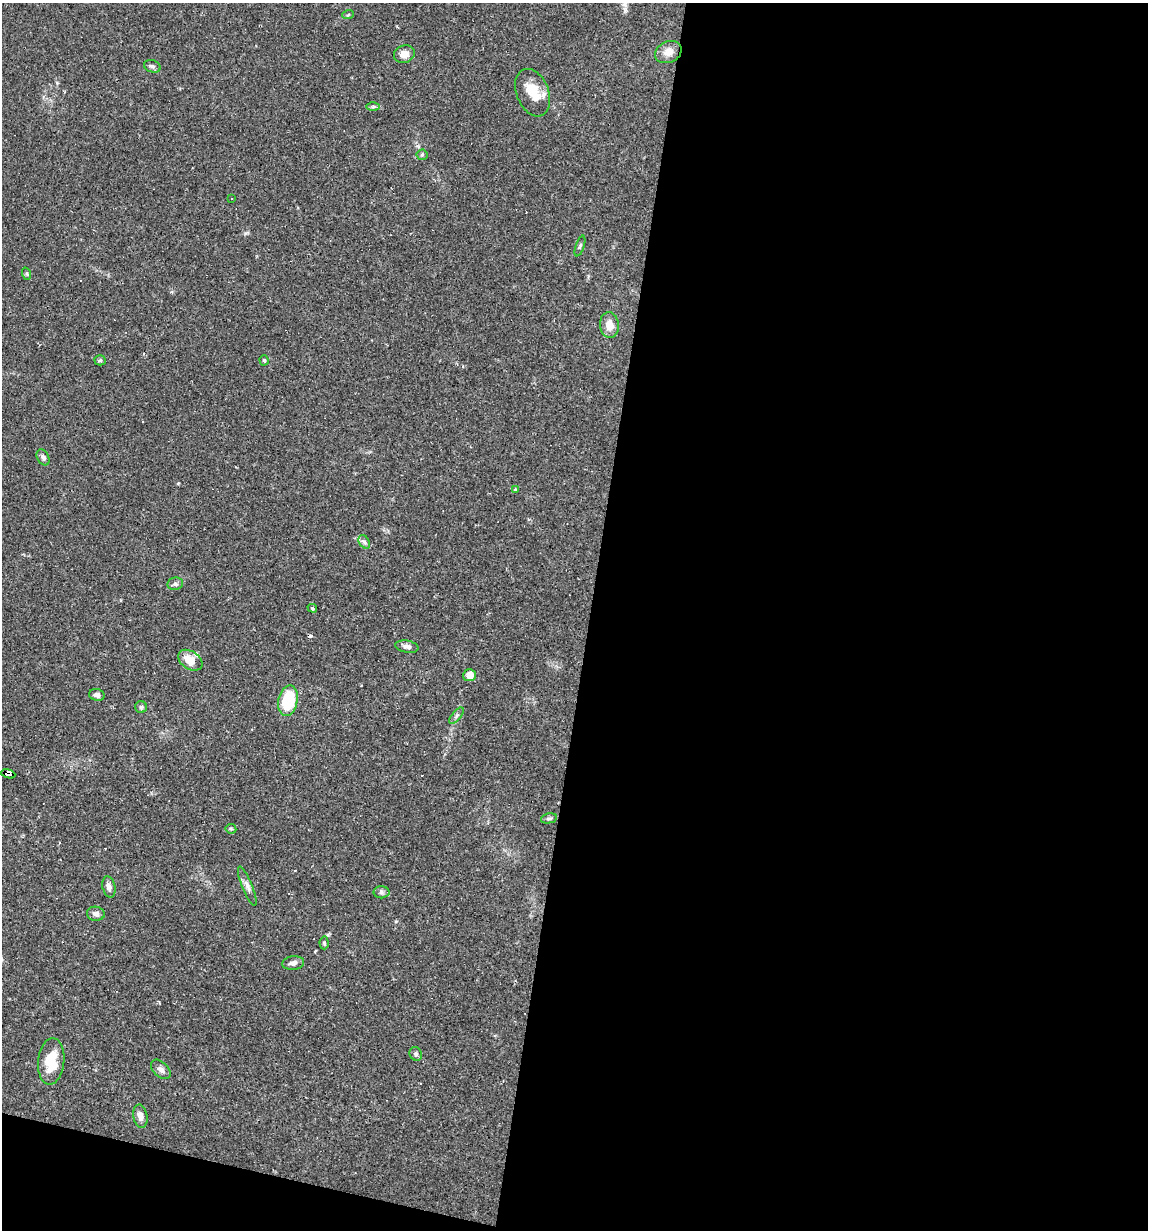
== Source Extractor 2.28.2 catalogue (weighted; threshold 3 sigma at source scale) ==
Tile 16 of 4 x 4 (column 4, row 4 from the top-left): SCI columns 3674-4819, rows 1-1228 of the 4935 x 4911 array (HDU 1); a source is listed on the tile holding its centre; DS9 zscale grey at full resolution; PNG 1150 x 1232 px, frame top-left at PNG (2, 3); each listed source drawn as its Kron ellipse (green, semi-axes under 4 px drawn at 4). Shown black and unused: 51% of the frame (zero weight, under 2 of 3 exposures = <1% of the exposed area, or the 3 px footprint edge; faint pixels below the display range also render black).
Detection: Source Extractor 2.28.2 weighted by HDU 2 'WHT'; one run over the whole footprint, this tile lists its part. Background 0.0551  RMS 0.0043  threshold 0.0196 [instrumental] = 3 sigma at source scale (4.5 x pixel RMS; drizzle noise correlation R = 1.50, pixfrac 1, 0.05/0.05 arcsec/px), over >= 5 px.
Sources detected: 52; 12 cosmic-ray / hot-pixel residue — neither listed nor drawn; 2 inside a brighter listed object's ellipse — not listed separately; the other 38 listed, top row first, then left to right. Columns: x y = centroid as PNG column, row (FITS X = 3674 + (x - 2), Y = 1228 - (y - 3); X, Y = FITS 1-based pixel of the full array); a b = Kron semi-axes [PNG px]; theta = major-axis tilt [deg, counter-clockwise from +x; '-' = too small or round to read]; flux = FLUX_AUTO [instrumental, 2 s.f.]
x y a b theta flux
348 15 6 3 20 0.48
668 52 14 10 25 4.4
404 54 10 8 17 3.4
152 66 8 6 -20 1.1
533 93 25 16 -68 9.1
373 107 6 4 1 0.67
422 155 5 5 - 0.66
231 199 3 3 - 0.91
580 246 11 3 71 0.73
27 274 6 4 -70 0.62
609 325 13 9 -84 4.3
100 360 5 5 - 0.61
264 360 5 4 - 0.57
43 457 8 5 -60 1.3
515 490 3 3 - 0.55
364 542 7 5 -57 1.1
175 584 8 6 9 1.1
312 608 5 4 - 0.69
407 647 11 6 -10 1.8
190 660 13 9 -34 5.7
470 675 6 6 - 4.4
97 695 8 6 -15 1.4
288 701 16 9 78 20
141 707 6 6 - 0.79
457 716 10 4 51 1.1
8 774 7 4 -18 30
549 818 8 5 13 0.83
231 829 5 5 - 0.59
247 886 21 5 -68 2.2
109 887 11 6 -78 2
381 892 8 6 -1 1
96 914 9 7 -9 1.6
324 943 6 4 -88 0.64
293 963 11 6 7 2
416 1054 7 6 - 0.96
51 1061 23 13 84 12
161 1069 12 7 -45 1.9
140 1116 12 7 -79 2.6
Overlapping masked pixels (flux is a lower limit): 1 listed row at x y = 8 774